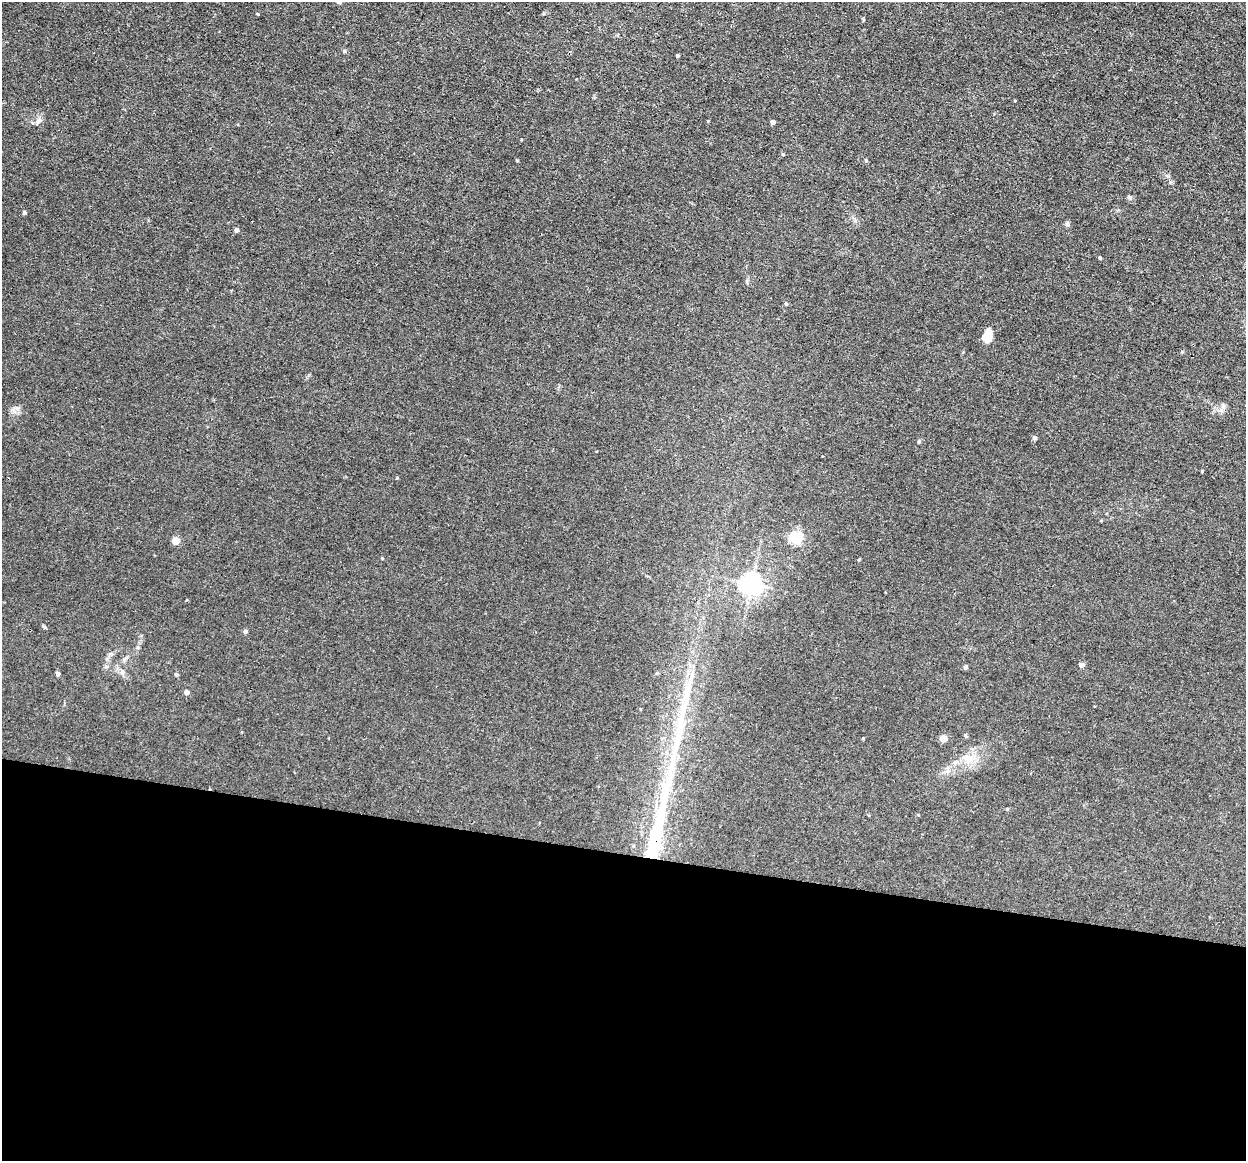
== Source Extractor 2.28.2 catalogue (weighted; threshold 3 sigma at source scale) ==
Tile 14 of 4 x 4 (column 2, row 4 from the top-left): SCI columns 1245-2488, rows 243-1401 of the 4975 x 5000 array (HDU 1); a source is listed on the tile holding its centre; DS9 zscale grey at full resolution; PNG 1248 x 1163 px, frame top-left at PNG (2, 2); no overlay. Shown black and unused: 26% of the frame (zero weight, under 3 of 4 exposures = <1% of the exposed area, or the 3 px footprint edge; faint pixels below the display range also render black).
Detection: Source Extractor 2.28.2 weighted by HDU 2 'WHT'; one run over the whole footprint, this tile lists its part. Background 0.046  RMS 0.0054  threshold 0.0245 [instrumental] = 3 sigma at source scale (4.5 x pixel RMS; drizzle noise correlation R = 1.50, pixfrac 1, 0.05/0.05 arcsec/px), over >= 5 px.
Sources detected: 38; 1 inside a brighter object's white glare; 1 cosmic-ray / hot-pixel residue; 1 long thin detection or spike segment (spike, bleed or trail) — not listed; the other 35 listed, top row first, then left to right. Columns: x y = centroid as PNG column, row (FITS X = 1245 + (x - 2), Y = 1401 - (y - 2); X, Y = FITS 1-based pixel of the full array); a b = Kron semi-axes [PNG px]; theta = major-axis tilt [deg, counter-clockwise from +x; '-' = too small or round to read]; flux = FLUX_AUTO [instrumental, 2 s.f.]
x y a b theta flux
258 14 3 3 - 0.53
344 51 5 3 - 0.55
678 55 3 3 - 0.64
39 121 8 5 46 1.4
773 122 4 4 - 2.6
783 154 5 3 - 0.51
517 161 3 3 - 0.47
866 161 5 3 - 0.54
1129 197 7 5 -33 1
24 213 4 4 - 0.89
1067 224 7 6 - 1.3
237 230 4 4 - 3
1100 258 5 3 - 0.54
786 304 4 4 - 0.58
987 336 14 9 72 6.8
1221 410 6 5 - 1.4
1034 438 5 4 - 1.2
1202 471 4 3 - 0.43
796 538 5 5 - 79
176 541 5 4 - 11
382 558 4 3 - 0.45
751 584 7 6 - 340
245 631 5 4 - 1.4
1082 665 4 4 - 3.6
966 667 4 4 - 1.3
122 672 7 5 46 1.3
657 673 4 4 - 0.48
58 674 4 4 - 1.8
186 692 4 4 - 3
965 735 6 4 -72 0.7
943 739 4 4 - 8.5
969 759 13 10 64 5.3
948 771 8 7 - 2.2
918 815 4 4 - 0.41
659 828 65 10 77 61
Overlapping masked pixels (flux is a lower limit): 1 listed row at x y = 659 828
Unlisted compact peaks at least as high as the median listed source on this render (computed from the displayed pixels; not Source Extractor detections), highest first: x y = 397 478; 17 408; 45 627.